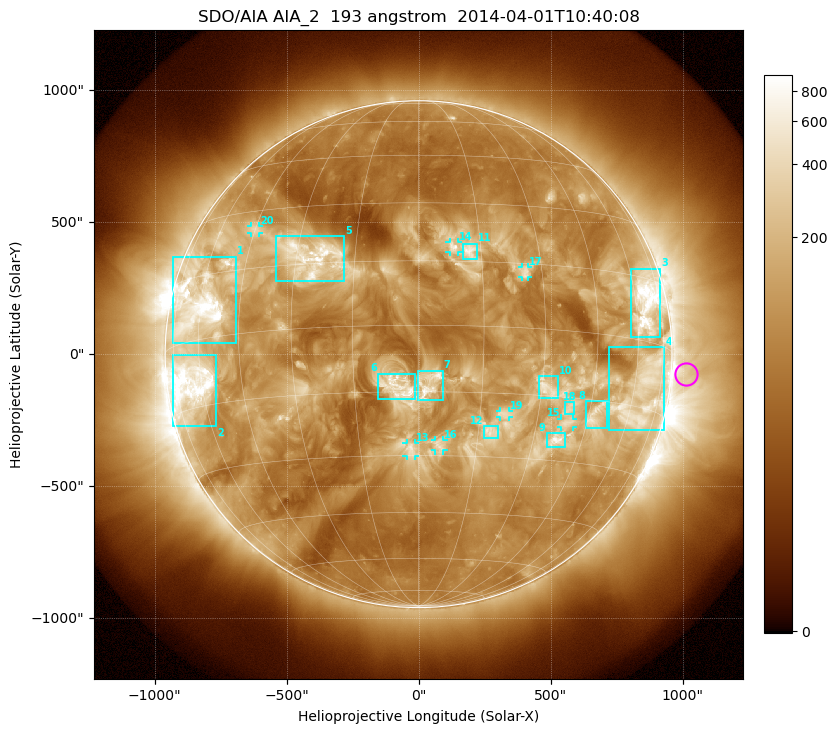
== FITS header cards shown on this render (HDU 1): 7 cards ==
TELESCOP= 'SDO/AIA'
INSTRUME= 'AIA_2'
WAVELNTH=                  193
WAVEUNIT= 'angstrom'
DATE-OBS= '2014-04-01T10:40:08.93'
CTYPE1  = 'HPLN-TAN'
CTYPE2  = 'HPLT-TAN'

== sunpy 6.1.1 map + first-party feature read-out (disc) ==
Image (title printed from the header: SDO/AIA AIA_2  193 angstrom  2014-04-01T10:40:08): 1024 x 1024 px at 2.4 arcsec/px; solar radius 960 arcsec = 400 px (full disc in frame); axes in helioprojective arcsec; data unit not stated in the header (colour bar unlabelled)
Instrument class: DISC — disc imager (sunpy class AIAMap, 193 A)
Bright regions (active regions / flare kernels): reference = the median radial profile (limb darkening/brightening removed); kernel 9 px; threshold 5 sigma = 232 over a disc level ~82.7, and >= 1.15x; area >= 12 px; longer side >= 10 px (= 24 arcsec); searched inside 0.97 R_sun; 29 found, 20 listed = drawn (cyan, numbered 1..; 7 of them under ~33 arcsec drawn as corner ticks so the feature stays visible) (cap 20 boxes per figure: the strongest are kept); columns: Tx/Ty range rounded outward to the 5 arcsec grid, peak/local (2 s.f.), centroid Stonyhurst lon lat
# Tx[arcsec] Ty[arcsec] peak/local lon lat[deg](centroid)
1 -930..-690 40..370 16 -61 +8
2 -930..-765 -275..-5 14 -65 -10
3 805..915 65..325 14 +65 +9
4 720..930 -290..30 8.3 +64 -12
5 -540..-280 275..450 7.6 -26 +17
6 -155..-15 -170..-75 8.3 -5 -14
7 -5..90 -175..-60 7.9 +3 -13
8 635..715 -280..-175 6.5 +47 -18
9 485..555 -355..-300 7.6 +37 -25
10 455..530 -165..-85 4.3 +31 -13
11 165..220 360..420 5.6 +12 +18
12 250..305 -320..-270 4.2 +18 -24
13 -45..-15 -390..-335 4.5 -2 -28
14 115..150 385..425 4.9 +8 +18
15 540..585 -275..-245 4.8 +39 -21
16 60..95 -365..-325 3.8 +5 -27
17 390..415 290..330 4.3 +26 +13
18 555..590 -225..-180 4.1 +39 -17
19 310..345 -240..-215 3.5 +21 -20
20 -635..-605 455..485 5.1 -45 +25
Off-limb structures (1.02-1.3 R_sun): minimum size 162 px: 2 found; the strongest spans PA ~220..310 deg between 1.02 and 1.3 R_sun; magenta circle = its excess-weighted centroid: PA ~265 deg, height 1.06 R_sun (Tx ~1010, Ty ~-75 arcsec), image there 2.6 x the reference